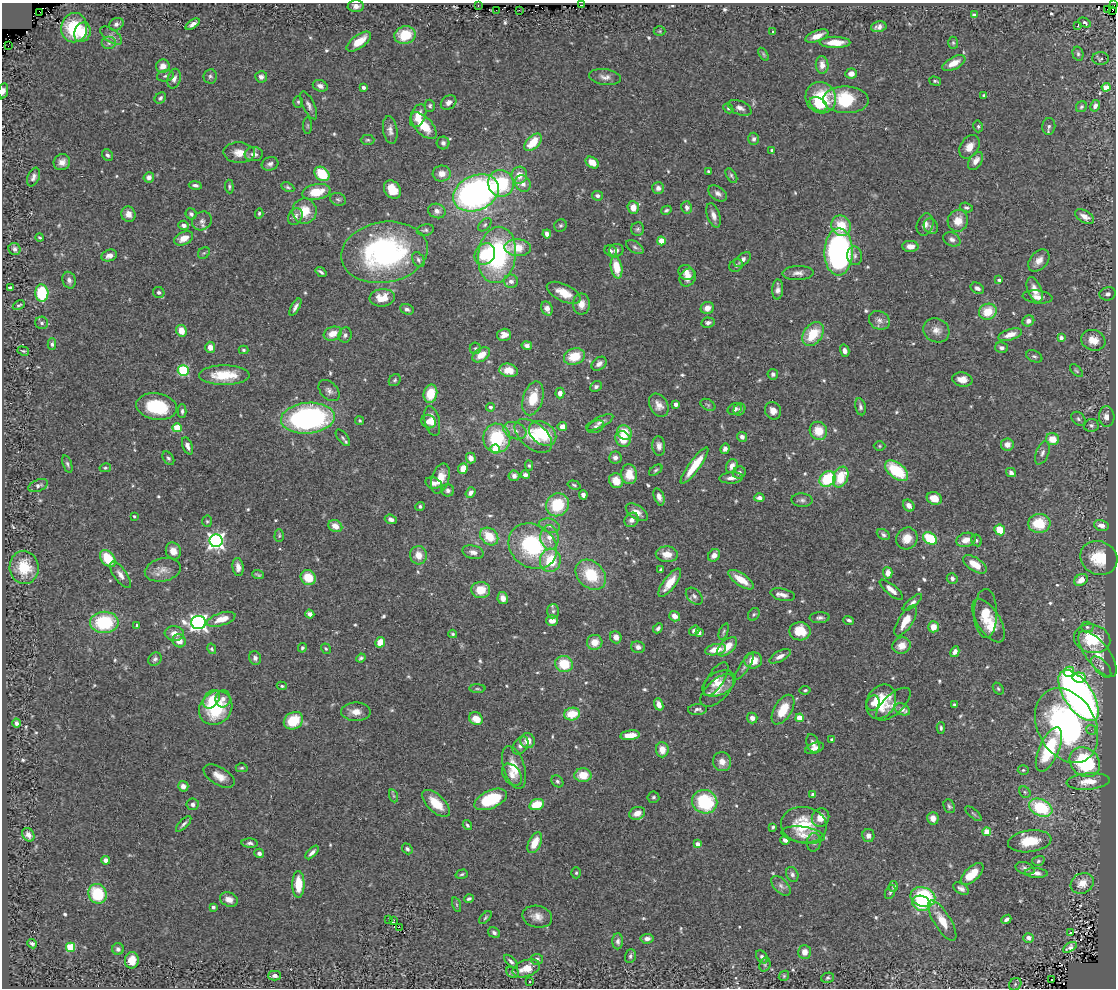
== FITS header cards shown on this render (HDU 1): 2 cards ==
NAXIS1  =                 1114
NAXIS2  =                  986

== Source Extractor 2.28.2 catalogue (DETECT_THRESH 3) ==
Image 1114 x 986 px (HDU 1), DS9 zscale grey, 1 PNG px = 1 image px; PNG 1118 x 990 px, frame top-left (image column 1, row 986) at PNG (2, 3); each listed source drawn as its Kron ellipse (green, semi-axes under 4 px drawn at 4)
Background 0.721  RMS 0.03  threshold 0.091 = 3 sigma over >= 5 px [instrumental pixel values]
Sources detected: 617; of the 617, the 500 brightest by FLUX_AUTO listed and drawn (117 fainter detections omitted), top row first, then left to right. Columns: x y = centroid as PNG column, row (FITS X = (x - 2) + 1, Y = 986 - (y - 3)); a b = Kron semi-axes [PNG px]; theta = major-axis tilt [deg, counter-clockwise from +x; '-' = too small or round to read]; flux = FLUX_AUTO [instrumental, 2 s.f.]
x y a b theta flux
478 5 3 2 - 6
581 5 3 2 - 17
1114 5 3 2 - 4.4
356 6 8 6 0 11
1108 9 3 2 - 6.5
496 10 2 2 - 18
519 10 2 2 - 6.5
1112 11 2 2 - 190
40 12 2 2 - 52
974 15 4 3 - 6.1
1084 22 7 4 -23 4.9
116 24 7 6 - 7.9
193 24 8 4 34 9.6
1078 25 3 3 - 33
879 27 8 5 11 9.1
74 28 15 13 79 92
660 31 6 5 - 3.3
772 31 3 2 - 5
82 32 10 8 68 36
405 35 11 8 14 60
111 36 13 6 -36 11
817 36 12 5 22 21
359 42 14 6 36 40
835 42 15 6 0 34
109 43 7 6 - 8.2
953 43 6 5 - 3.2
8 46 2 2 - 50
764 54 7 4 -57 3.1
1078 54 7 5 -75 4.7
1101 59 8 6 -1 4.8
954 63 12 6 28 23
822 65 9 6 -85 17
163 66 7 6 - 19
851 74 6 5 - 16
165 76 8 5 11 5.6
210 76 7 6 - 5.3
261 77 6 5 - 9
605 77 16 8 -7 13
174 79 10 6 73 10
935 81 6 3 -16 3.5
320 86 8 5 -21 10
363 87 4 3 - 5.8
1106 87 4 4 - 44
3 91 7 5 79 8
984 95 4 3 - 3.8
160 98 6 5 - 4.4
821 98 16 15 - 87
846 100 23 13 -2 120
298 102 6 5 - 3.5
449 102 8 6 36 9.5
818 104 9 6 -31 53
309 105 15 6 -64 9.2
430 106 6 5 - 4.4
1095 106 6 4 62 8.1
1081 107 6 5 - 3.9
728 108 5 4 - 3.1
740 108 12 7 -22 11
418 116 12 7 67 29
308 126 8 4 -90 3.2
424 126 16 8 -46 50
978 126 6 4 -77 3.6
1049 126 8 6 83 6.5
390 130 14 7 -81 11
754 139 6 5 - 5.4
368 140 7 5 0 3.8
533 142 10 6 47 47
443 143 6 6 - 6
969 147 13 9 57 22
772 150 4 4 - 3.5
239 153 16 10 -3 24
254 154 9 7 3 13
107 155 6 5 - 5.5
976 161 10 6 57 16
62 162 8 7 - 14
592 162 7 5 -33 20
270 164 8 6 17 8.6
709 172 4 3 - 4.1
322 174 8 6 -42 64
442 174 9 8 - 17
519 175 8 7 - 24
731 176 8 4 -58 4.1
33 177 10 6 67 8.6
149 177 5 5 - 11
501 183 13 13 - 140
523 184 8 7 - 14
195 185 6 4 -11 6.3
229 187 7 4 -84 3.6
288 187 7 4 -27 3.9
658 188 6 6 - 9.7
392 190 10 7 -52 37
316 192 14 7 11 51
476 193 24 17 24 750
718 193 10 6 -34 9.7
597 196 5 4 - 6.9
338 199 8 6 -22 4.8
687 207 6 5 - 8
633 208 6 5 - 23
966 208 6 4 -17 3.9
666 210 5 4 - 3.6
304 211 12 12 - 43
437 211 9 7 -20 10
259 213 5 4 - 3.3
128 214 8 7 - 14
191 214 6 5 - 5.4
713 215 13 6 -71 13
295 216 9 6 59 10
1085 216 10 6 -29 17
202 221 10 9 - 10
958 221 11 10 - 27
184 225 5 4 - 8.5
485 225 8 5 45 4.6
560 225 6 6 - 4.2
925 225 11 8 71 13
841 226 10 9 - 53
931 226 8 6 -55 5.7
638 229 7 6 - 4.8
425 230 8 5 12 4.8
547 234 4 4 - 14
40 238 4 3 - 3.2
184 238 10 6 24 24
952 239 9 6 -28 7.5
661 241 4 4 - 51
910 246 8 5 -3 17
635 247 9 5 -33 5.7
518 248 13 8 -3 48
15 249 6 6 - 7.3
616 250 7 6 - 6.9
611 251 6 5 - 5.4
384 252 43 30 9 420
839 252 23 14 89 630
204 253 6 5 - 3.5
485 254 11 9 52 66
497 255 28 19 82 290
109 256 8 5 19 11
855 256 9 7 -82 7.8
743 259 10 5 39 11
418 260 8 5 -61 5.2
1039 260 13 8 50 17
736 265 7 6 - 6.1
616 268 11 5 -79 45
321 272 6 3 -36 4.3
686 273 8 7 - 15
798 273 15 7 2 13
688 278 9 7 57 14
69 280 8 6 -75 8.1
999 280 4 4 - 5
511 281 7 6 - 9.5
10 288 4 3 - 5.2
977 288 7 5 -30 7.8
778 289 10 5 88 11
1035 290 13 7 -69 20
159 292 6 5 - 6.2
42 293 8 6 89 99
564 293 18 8 -25 34
1108 294 8 6 13 6.8
1038 297 15 6 -6 14
382 298 12 9 7 31
581 304 10 8 -90 19
19 305 6 3 30 3.7
295 307 10 4 60 7.5
707 308 6 6 - 18
407 309 7 5 -22 5.7
547 309 7 5 -68 15
988 312 9 8 - 48
879 320 11 9 -27 12
1028 321 6 5 - 10
42 323 6 6 - 6
708 323 6 5 - 6.3
936 330 13 11 -26 18
181 331 6 5 - 27
333 334 9 6 21 23
813 334 13 9 53 68
345 335 7 6 - 5.8
504 335 7 6 - 16
1010 335 12 5 18 21
1061 338 4 3 - 12
1093 340 12 10 -19 27
52 344 6 4 -89 4.8
527 346 5 4 - 7.4
210 347 5 5 - 13
475 348 6 5 - 3.4
1001 348 6 5 - 7.6
244 350 5 4 - 3.2
23 351 6 3 -18 3.1
845 351 6 4 -74 9.5
481 355 10 6 35 28
1034 356 8 5 -26 5.3
574 357 10 8 19 51
599 364 8 6 38 10
509 370 9 6 -13 26
183 371 5 5 - 160
1076 371 8 4 -45 3.6
773 374 5 5 - 5.8
224 375 25 10 0 65
962 379 10 7 -11 18
395 380 6 5 - 4
596 387 6 5 - 5.7
329 391 12 8 -46 9.8
560 393 5 4 - 11
430 394 9 6 77 46
533 398 17 10 73 51
676 404 4 3 - 12
659 405 12 9 -61 16
708 405 8 5 -30 3.8
157 407 20 13 -10 110
490 407 4 4 - 5.6
860 407 8 5 -78 6.7
735 409 7 5 24 8
739 410 6 5 - 3.9
182 411 7 4 90 4.7
773 411 9 8 - 15
1107 417 10 7 -87 17
308 418 27 15 5 480
1078 419 8 6 -45 5.6
360 421 4 4 - 3.3
432 421 15 7 -77 24
428 422 7 6 - 9.4
600 422 15 5 26 10
1091 425 7 6 - 6.4
562 427 5 4 - 17
596 427 9 6 24 7.2
177 428 4 4 - 83
515 431 12 8 -21 14
818 431 9 8 - 40
624 432 7 6 - 43
543 433 15 10 -36 87
533 436 22 12 -39 50
742 437 5 4 - 8
343 438 10 5 -51 4.9
497 438 14 13 - 120
623 439 8 7 - 40
1052 439 6 6 - 33
1007 444 6 6 - 14
187 446 9 5 -68 10
659 446 10 6 -85 11
880 446 6 5 - 3.1
495 449 5 4 - 45
725 449 5 4 - 8
1042 453 12 6 68 8.3
168 458 7 5 -55 5.1
471 458 5 5 - 14
615 458 6 6 - 8.5
67 464 9 4 -72 4.5
529 466 5 4 - 3.3
694 466 22 5 54 54
732 466 7 5 63 13
105 468 5 4 - 3.3
463 469 5 4 - 27
656 470 7 4 33 3.8
897 471 13 7 -39 100
739 472 6 6 - 7.7
1011 473 5 4 - 6.9
629 474 10 8 -84 34
525 475 4 3 - 6.7
514 476 5 5 - 8.5
841 477 11 7 68 60
440 478 16 8 73 32
731 478 12 5 3 11
827 479 8 7 - 110
616 481 7 7 - 30
433 483 8 5 -14 9.7
574 485 6 4 -17 3.4
38 486 10 6 22 7.4
448 490 6 6 - 6.7
470 493 6 4 53 8.8
583 495 5 4 - 11
659 497 9 5 -71 9.8
759 498 5 4 - 9.4
934 499 8 6 -21 28
802 500 10 7 -2 7.2
557 505 12 11 - 81
420 506 4 4 - 4.8
909 506 6 5 - 12
637 512 12 6 -33 15
134 516 3 3 - 3.8
391 519 6 4 -19 8.3
632 520 8 6 45 10
207 521 5 5 - 3.2
1039 523 11 9 5 66
1101 525 7 5 -16 15
335 526 7 5 -31 19
549 526 10 6 -16 9.3
1000 530 5 5 - 42
883 535 7 5 -28 5.3
279 536 6 4 89 3.1
489 536 10 8 -42 49
549 537 12 9 -84 21
907 538 11 10 - 26
930 538 8 5 -35 84
966 540 9 7 15 18
976 540 6 5 - 3.2
216 541 6 6 - 850
533 546 25 21 -35 190
173 551 8 7 - 17
473 552 10 6 -15 11
667 554 11 8 -5 24
418 555 9 8 - 25
714 555 6 5 - 13
1099 558 19 16 -25 67
108 559 9 6 -53 62
550 560 11 10 - 66
975 564 13 6 -33 34
24 567 16 14 -83 67
238 567 9 5 -82 13
163 570 18 11 12 20
661 570 4 3 - 4
888 573 6 4 -87 17
120 575 15 6 -54 13
258 575 6 2 -21 3.3
591 575 17 13 -43 84
308 577 8 7 - 42
952 578 5 5 - 7.2
741 580 15 6 -34 34
1081 580 7 5 34 19
670 583 17 6 53 31
481 590 9 8 - 41
891 590 14 5 -39 15
783 595 12 6 -12 12
694 596 10 6 -46 7.1
503 598 6 5 - 15
912 603 12 4 41 7.6
553 611 7 6 - 5.5
986 613 24 11 -90 40
310 614 4 4 - 9.1
754 614 7 5 56 3.8
675 616 6 5 - 15
820 618 10 5 2 6.6
221 619 15 6 17 31
849 620 5 3 - 5.1
552 621 6 5 - 20
906 621 17 7 57 32
988 621 24 11 -58 52
104 622 14 10 0 130
198 623 7 6 - 990
137 625 3 3 - 3.3
933 627 5 5 - 26
1087 627 6 5 - 4.6
658 628 5 4 - 5
694 630 6 4 38 7.8
724 631 9 4 68 3.8
800 631 10 9 - 43
174 633 10 7 -5 17
699 633 4 4 - 5.2
453 634 4 3 - 3.3
616 637 6 5 - 13
1092 639 18 14 -14 93
179 641 7 6 - 21
380 642 5 4 - 26
595 642 8 7 - 26
902 646 9 8 - 21
638 647 7 5 -18 8.9
727 647 12 6 43 32
302 648 5 4 - 3.5
212 649 5 4 - 3.5
326 649 5 4 - 3.2
715 650 10 5 12 33
955 652 5 4 - 9.3
1098 654 27 11 -52 34
780 656 12 5 28 11
255 658 7 5 -72 8.4
361 658 5 4 - 4.2
155 659 7 6 - 6.9
753 660 9 8 - 27
564 664 9 8 - 61
744 667 15 4 56 7.8
1101 667 13 6 -48 8.9
1069 672 5 5 - 66
1079 677 6 5 - 53
716 679 19 8 57 19
719 684 18 11 28 31
282 686 5 3 - 3.1
477 689 8 4 -1 3.1
998 689 6 4 -51 3.6
717 690 21 10 44 23
805 690 5 3 - 3.3
1079 696 29 14 -56 1200
211 699 10 7 55 28
223 699 8 7 - 10
881 702 18 14 62 73
873 703 8 6 72 11
659 704 6 4 -69 14
893 704 22 10 43 18
954 705 4 3 - 3.1
216 708 18 15 49 120
697 709 9 5 5 6.5
902 709 8 5 -24 12
783 710 16 9 59 51
356 712 15 9 -2 19
572 714 8 6 12 53
752 718 5 5 - 11
800 718 4 4 - 49
476 719 7 6 - 32
293 721 10 8 32 61
17 723 4 4 - 6.8
1067 726 40 28 -62 510
941 728 6 3 87 3.7
1091 730 5 4 - 3.6
630 735 10 5 7 27
832 739 3 3 - 3.3
528 741 7 7 - 23
813 744 10 6 -71 10
520 746 10 6 53 10
815 748 10 5 19 12
1049 749 24 9 66 130
662 750 7 6 - 23
722 762 9 9 - 18
1085 762 16 13 -42 200
514 767 22 10 -72 40
242 768 6 4 2 3.1
1023 770 5 4 - 3.1
512 775 12 8 -52 17
583 775 8 7 - 38
219 776 17 9 -31 22
557 781 7 5 -44 5.1
1088 781 21 8 4 32
183 786 5 5 - 9.6
1025 792 6 5 - 3.6
813 795 4 4 - 8.2
394 796 7 4 -70 3.7
653 797 6 5 - 4.1
491 799 17 9 24 110
705 802 13 11 -19 150
436 803 17 8 -43 43
193 804 6 5 - 7.4
537 804 7 5 19 55
949 806 7 5 -69 4.4
1041 808 12 8 -25 130
637 813 8 6 21 17
973 814 10 3 -40 3.5
821 818 9 8 - 21
933 818 6 5 - 15
184 824 10 3 46 6
467 825 5 4 - 4
804 825 23 18 -9 90
773 827 4 3 - 3.5
987 832 4 4 - 60
28 835 7 5 -54 11
803 835 21 8 -8 21
868 836 6 6 - 10
785 840 5 4 - 8
1030 841 22 11 7 52
814 842 9 7 83 7.1
250 843 8 4 -3 6.1
535 843 11 6 65 36
697 844 4 4 - 13
407 849 6 4 -49 4.9
312 852 8 4 46 8.3
259 853 5 4 - 7.4
106 860 4 4 - 9.6
1038 861 6 4 17 3.5
1025 868 10 6 -16 7.8
576 873 5 4 - 3.2
1036 873 11 5 -3 10
462 874 6 4 17 3.5
792 874 8 5 -67 6.4
972 874 14 7 43 40
1082 883 12 10 29 27
298 884 13 6 -90 52
781 886 12 6 -45 10
893 886 5 4 - 5.5
961 889 8 5 -29 8
890 892 7 5 67 4.2
98 894 10 9 - 90
923 897 12 9 -19 160
229 899 9 7 -22 17
469 899 4 3 - 4.1
921 903 9 7 -19 95
457 905 8 3 -71 3.2
213 907 4 4 - 6
485 917 8 4 49 3.4
537 917 15 10 -12 20
1006 919 5 3 - 6.2
389 920 2 2 - 4
393 921 2 2 - 3.3
942 921 23 8 -58 35
399 927 4 2 - 3.2
494 933 6 5 - 5.7
1071 933 3 3 - 3.4
1029 938 5 5 - 8.7
647 939 6 4 7 9.5
618 941 8 5 89 6.7
32 944 5 3 - 5
71 947 4 4 - 93
1070 947 7 4 31 7.5
118 949 6 6 - 6.1
805 952 7 6 - 15
630 956 7 5 74 5.1
762 957 7 5 -52 5.6
537 959 6 5 - 7
132 960 8 7 - 28
511 961 8 4 -44 5.1
765 965 7 5 71 4.3
526 968 14 8 19 34
512 972 7 5 -24 4
275 976 6 5 - 7.2
784 976 5 4 - 3.1
828 978 7 5 15 3.8
1051 980 2 2 - 4.4
530 982 3 3 - 5.2
1015 984 7 5 48 3.7
At the frame edge (FLAGS 8, measured only in part): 2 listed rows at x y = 1114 5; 3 91
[117 fainter detections neither listed nor drawn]